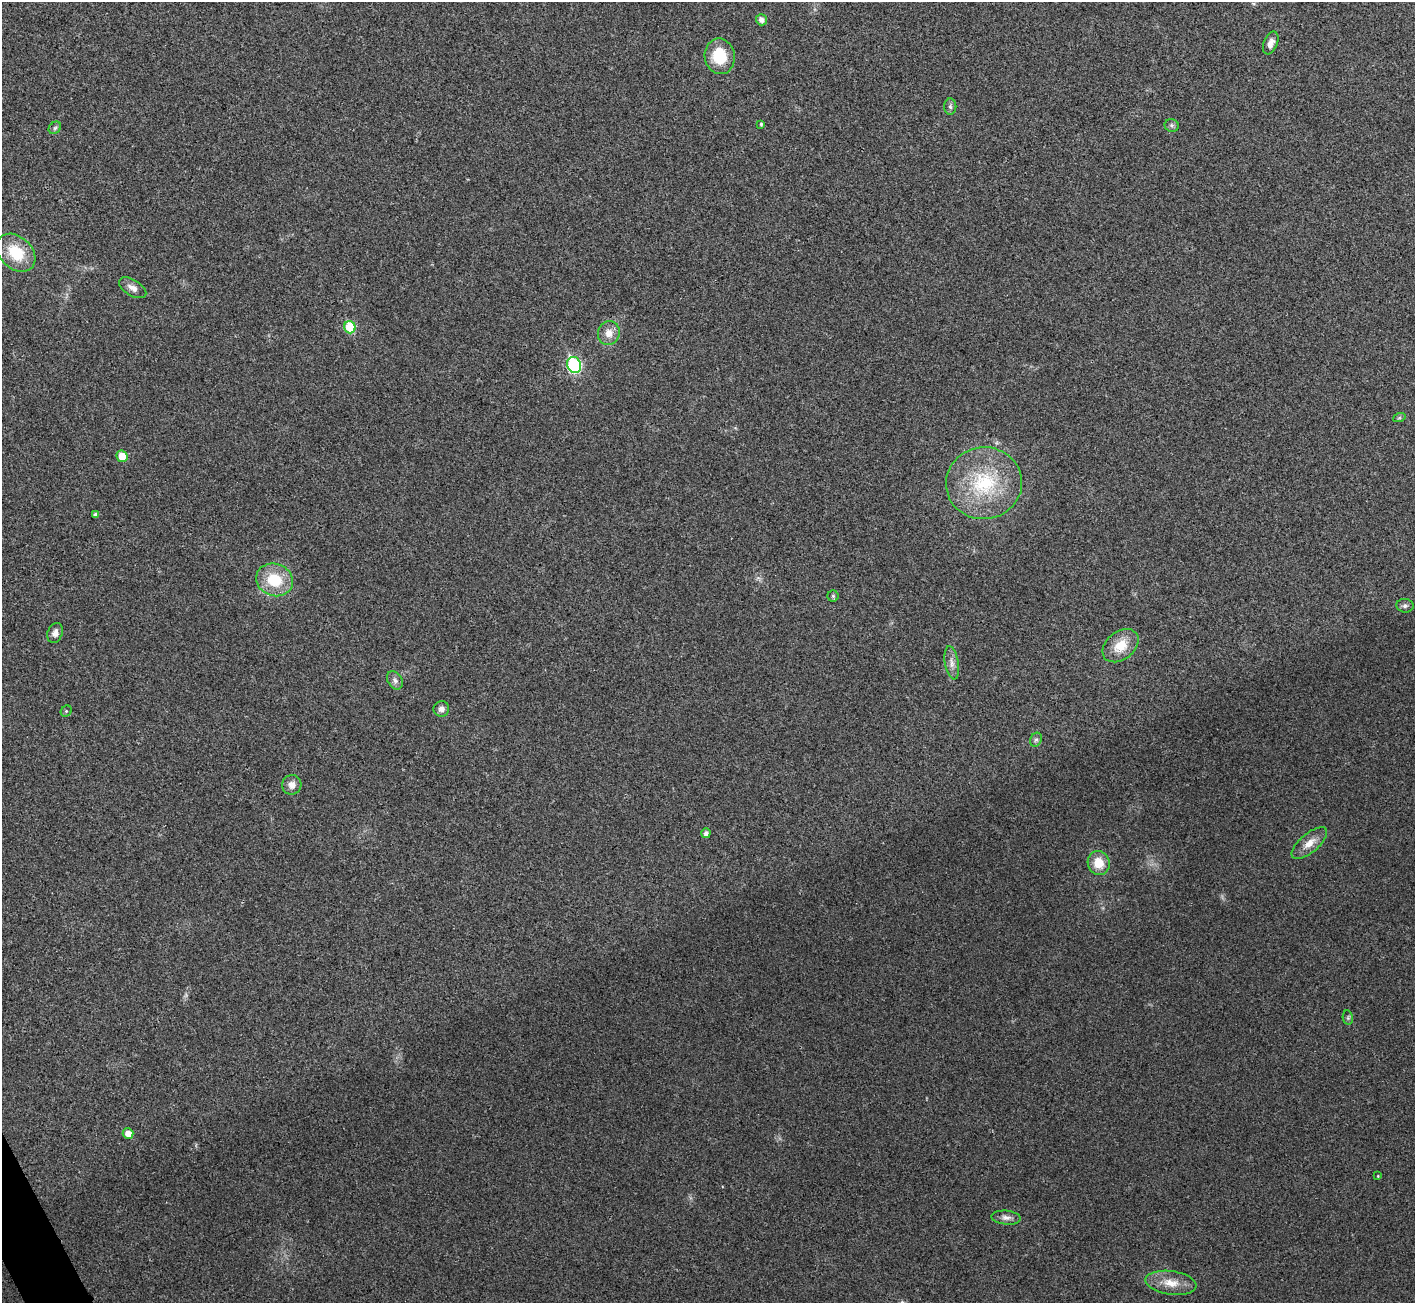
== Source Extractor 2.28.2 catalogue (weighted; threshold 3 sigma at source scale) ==
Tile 7 of 4 x 4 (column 3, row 2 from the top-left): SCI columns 2833-4245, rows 2763-4063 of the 5667 x 5657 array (HDU 1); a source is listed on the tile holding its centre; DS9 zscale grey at full resolution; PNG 1417 x 1305 px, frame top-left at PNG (2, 2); each listed source drawn as its Kron ellipse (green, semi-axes under 4 px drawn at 4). Shown black and unused: <1% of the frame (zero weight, under 3 of 4 exposures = <1% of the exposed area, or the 3 px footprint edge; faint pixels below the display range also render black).
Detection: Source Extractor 2.28.2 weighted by HDU 2 'WHT'; one run over the whole footprint, this tile lists its part. Background 0.0505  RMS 0.0067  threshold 0.0303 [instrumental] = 3 sigma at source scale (4.5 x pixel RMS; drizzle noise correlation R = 1.50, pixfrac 1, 0.05/0.05 arcsec/px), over >= 5 px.
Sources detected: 35; all 35 listed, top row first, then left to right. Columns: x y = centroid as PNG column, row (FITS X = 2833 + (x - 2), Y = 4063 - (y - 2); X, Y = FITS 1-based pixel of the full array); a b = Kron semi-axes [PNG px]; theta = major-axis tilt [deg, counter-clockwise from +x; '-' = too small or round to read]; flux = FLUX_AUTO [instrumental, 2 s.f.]
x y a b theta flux
761 20 6 5 - 3.2
1271 43 12 7 67 4.4
720 56 18 15 -80 22
950 107 8 6 -88 1.7
761 124 3 3 - 0.84
1172 125 7 6 - 1.6
55 128 7 5 44 1.5
16 253 22 16 -43 24
133 288 15 8 -31 4.2
350 327 6 5 - 27
609 333 12 10 69 6.4
574 365 8 7 - 77
1399 418 6 4 18 1
122 456 6 5 - 11
984 483 38 36 7 55
95 514 4 3 - 1.5
275 580 19 16 -20 24
833 596 5 5 - 1.2
1405 606 8 6 -7 2.1
55 633 10 7 69 3.7
1121 646 20 14 39 14
952 663 17 7 -81 4.5
395 680 10 7 -58 2.7
441 709 8 7 - 3
66 711 6 5 - 0.92
1036 740 7 5 66 1.5
292 785 10 9 - 4.7
706 833 5 4 - 2.4
1309 843 22 9 40 7.9
1099 863 12 11 - 12
1348 1018 7 5 -79 1.1
128 1134 5 5 - 6.4
1378 1176 4 2 - 0.45
1006 1218 14 7 -6 3.4
1171 1283 26 11 -8 11